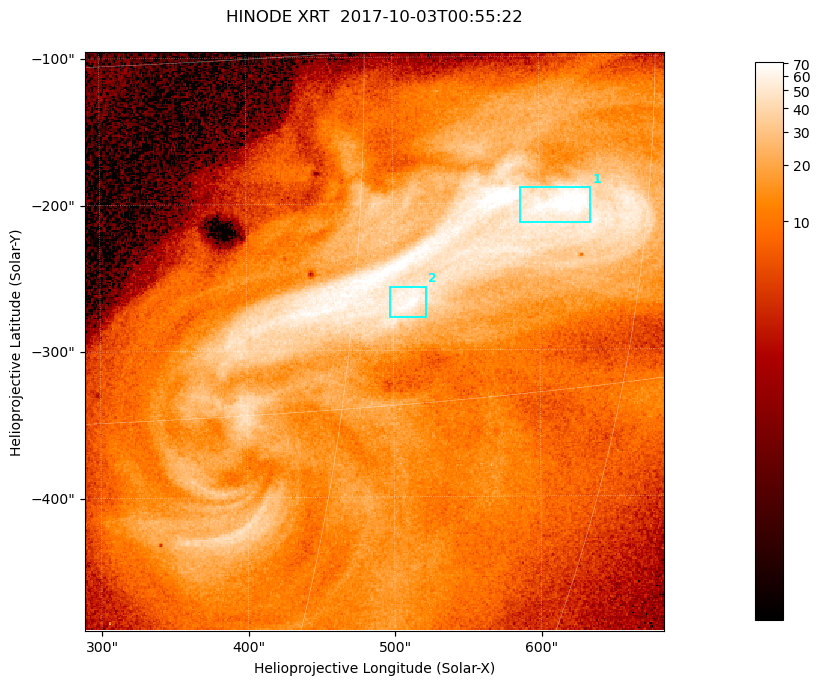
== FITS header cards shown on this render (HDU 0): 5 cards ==
TELESCOP= 'HINODE  '           /
INSTRUME= 'XRT     '           /
DATE_OBS= '2017-10-03T00:55:22.043' /
CTYPE1  = 'Solar-X '           /
CTYPE2  = 'Solar-Y '           /

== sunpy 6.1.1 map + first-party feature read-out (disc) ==
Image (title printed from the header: HINODE XRT  2017-10-03T00:55:22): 384 x 384 px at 1.03 arcsec/px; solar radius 958 arcsec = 932 px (partial field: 5.4% of the solar disc is inside the frame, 100% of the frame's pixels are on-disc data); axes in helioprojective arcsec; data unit not stated in the header (colour bar unlabelled)
Orientation: roll -0.357 deg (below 1 deg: not rotated)
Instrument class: DISC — disc imager (sunpy class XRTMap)
Bright regions (active regions / flare kernels): reference = the on-disc median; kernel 3 px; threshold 5 sigma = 44.1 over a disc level ~11.3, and >= 1.15x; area >= 147 px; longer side >= 5 px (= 5.1 arcsec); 2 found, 2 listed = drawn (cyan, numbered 1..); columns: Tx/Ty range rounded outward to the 5 arcsec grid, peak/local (2 s.f.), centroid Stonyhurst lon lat
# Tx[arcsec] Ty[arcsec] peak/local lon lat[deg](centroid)
1 585..635 -215..-185 7.1 +40 -7
2 495..525 -280..-255 6.5 +33 -11